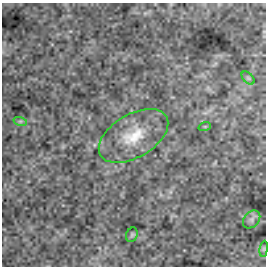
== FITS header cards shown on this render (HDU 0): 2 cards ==
NAXIS1  =                  264
NAXIS2  =                  264

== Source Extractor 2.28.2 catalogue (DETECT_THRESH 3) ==
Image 264 x 264 px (HDU 0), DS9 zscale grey, 1 PNG px = 1 image px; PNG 268 x 268 px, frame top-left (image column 1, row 264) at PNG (2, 3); each listed source drawn as its Kron ellipse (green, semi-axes under 4 px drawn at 4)
Background 8.28e-34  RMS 1.4e-32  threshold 4.27e-32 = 3 sigma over >= 5 px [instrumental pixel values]
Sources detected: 7; all 7 listed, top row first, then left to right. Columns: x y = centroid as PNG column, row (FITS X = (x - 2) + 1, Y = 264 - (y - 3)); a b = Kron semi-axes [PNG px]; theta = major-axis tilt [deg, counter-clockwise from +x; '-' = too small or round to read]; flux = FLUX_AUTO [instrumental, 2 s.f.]
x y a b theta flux
248 78 8 4 -45 1.9e-30
20 121 7 4 -18 1.7e-30
205 126 6 4 19 1.1e-30
133 136 38 21 31 3.4e-29
252 219 10 7 46 3.5e-30
132 235 7 5 69 1.5e-30
264 249 8 4 82 1.4e-30